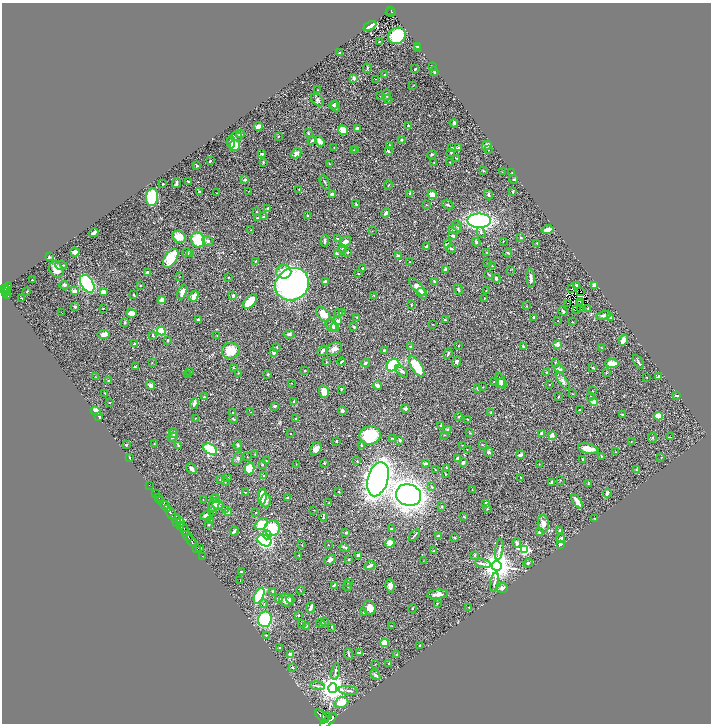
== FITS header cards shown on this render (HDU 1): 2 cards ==
NAXIS1  =                 1418
NAXIS2  =                 1443

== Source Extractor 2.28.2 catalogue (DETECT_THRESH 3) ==
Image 1418 x 1443 px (HDU 1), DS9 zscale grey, zoomed out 1/2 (1 PNG px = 2 x 2 image px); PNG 713 x 726 px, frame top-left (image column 2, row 1442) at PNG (2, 3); each listed source drawn as its Kron ellipse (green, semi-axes under 4 px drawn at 4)
Background 0.676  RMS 0.025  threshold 0.0763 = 3 sigma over >= 5 px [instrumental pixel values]
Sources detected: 519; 45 cannot appear on this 1/2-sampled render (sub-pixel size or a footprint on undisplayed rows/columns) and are neither listed nor drawn; the other 474 listed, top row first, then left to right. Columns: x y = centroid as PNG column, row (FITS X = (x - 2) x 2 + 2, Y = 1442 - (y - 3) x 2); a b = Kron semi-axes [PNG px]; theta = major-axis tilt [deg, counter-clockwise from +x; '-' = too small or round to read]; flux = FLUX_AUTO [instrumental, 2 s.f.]
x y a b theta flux
391 11 4 2 - 49
391 12 5 1 - 12
370 26 7 3 26 35
397 36 9 8 - 230
379 42 2 2 - 2.8
417 46 3 2 - 8.2
418 49 2 1 - 1.1
340 53 2 2 - 6.5
432 66 2 2 - 2.7
367 68 5 3 - 5.2
415 69 2 2 - 6.9
434 72 4 2 - 7.6
385 75 3 2 - 5.6
354 78 3 2 - 16
376 79 2 1 - 1.7
413 86 2 2 - 1.6
318 90 2 1 - 1.5
387 95 6 3 89 7.4
380 96 2 2 - 1.8
388 99 4 2 - 2.8
317 100 7 5 -42 13
334 105 5 3 - 7.1
336 107 6 3 -68 12
454 123 4 2 - 8.2
408 126 2 2 - 6.1
258 127 4 3 - 60
357 128 3 3 - 15
343 130 5 3 - 71
308 133 4 2 - 4.6
240 134 4 3 - 9.7
236 136 6 3 -8 5.6
278 136 2 2 - 3.7
401 139 3 2 - 5.1
312 140 5 2 - 6.5
320 141 6 4 -55 23
231 142 6 3 87 29
389 145 3 2 - 6.1
487 145 5 3 - 21
235 146 5 5 - 59
334 147 3 2 - 1.6
452 148 4 2 - 4.7
459 148 2 2 - 29
353 150 3 3 - 4.7
356 150 3 2 - 6.9
489 150 3 2 - 5
388 151 4 3 - 4.1
451 152 3 2 - 8.8
296 153 5 3 - 19
262 154 3 2 - 7.5
432 154 5 3 - 5.2
456 158 3 2 - 3.7
210 161 3 2 - 6.6
263 162 2 2 - 5.7
434 162 2 1 - 1.6
450 162 4 2 - 3.2
330 164 2 2 - 2.7
197 165 3 2 - 4.3
483 171 3 2 - 4.2
502 172 2 1 - 1.2
512 173 2 2 - 2.2
513 179 4 3 - 4.4
245 180 4 3 - 9.7
188 181 3 2 - 3.9
177 183 5 2 - 12
325 183 8 2 -62 6.2
163 184 2 2 - 3.5
388 185 5 2 - 4
299 189 2 2 - 2.7
199 191 3 2 - 2.8
249 191 2 2 - 1.6
513 192 3 2 - 4.2
217 193 2 1 - 1.6
410 193 4 3 - 8.1
333 194 3 3 - 17
488 194 5 3 - 6.6
432 195 4 3 - 69
152 197 9 6 84 330
356 204 3 3 - 4.8
448 204 6 3 -30 8
427 205 3 3 - 2.9
268 209 3 3 - 13
257 211 3 2 - 2.4
386 213 5 4 - 13
308 216 3 3 - 3
263 217 3 2 - 13
257 218 3 2 - 4.6
479 221 12 7 0 1300
457 226 6 3 -59 10
454 229 6 3 1 8.2
251 230 3 2 - 2.2
547 230 6 3 12 25
372 231 2 2 - 1.5
481 232 5 3 - 7.4
94 233 5 2 - 25
453 236 4 3 - 15
179 237 7 6 - 46
520 237 3 3 - 4.1
338 239 2 2 - 12
198 240 8 6 -75 140
208 241 5 4 - 10
325 241 6 2 86 11
503 241 3 2 - 1.4
345 242 7 5 47 19
476 242 4 3 - 5.2
447 243 2 2 - 2.2
537 243 2 2 - 4.1
426 247 3 2 - 8.9
451 248 4 2 - 7.7
343 249 4 3 - 5.1
75 252 4 4 - 19
348 252 2 2 - 4.1
487 252 3 2 - 2.4
187 253 4 3 - 8.6
190 253 3 3 - 4.2
508 253 4 2 - 5.3
337 254 4 2 - 11
399 256 4 2 - 26
49 257 3 3 - 4.9
171 258 11 6 57 120
255 261 3 2 - 3.6
409 262 2 2 - 2.3
488 263 2 2 - 2
61 266 6 3 -7 8.4
492 266 4 3 - 3.9
363 268 3 2 - 6.1
56 269 8 6 -58 43
445 269 3 3 - 12
510 270 2 1 - 1.5
147 272 3 3 - 14
284 272 8 7 - 61
358 273 2 2 - 2.2
488 274 3 2 - 2.4
180 276 2 1 - 1.8
228 278 2 2 - 3.2
496 278 4 3 - 8.8
531 278 9 4 -86 17
32 280 2 1 - 2.4
325 282 4 3 - 14
435 282 3 3 - 14
87 284 10 6 -58 1200
292 284 17 15 36 1400
64 285 4 3 - 9
140 285 2 2 - 4.2
576 285 3 2 - 16
594 285 3 2 - 21
8 287 5 3 - 260
417 287 11 4 -47 43
3 289 3 2 - 310
6 289 3 2 - 220
458 289 5 3 - 5.8
572 289 3 1 - 2.9
486 290 2 2 - 1.6
7 291 3 1 - 59
75 291 4 3 - 28
27 292 2 1 - 3.2
103 292 3 3 - 51
182 292 7 4 66 31
581 292 2 1 - 1.8
6 293 2 2 - 150
422 293 6 3 -52 34
134 294 3 3 - 3.4
7 295 3 2 - 89
233 295 4 3 - 9.2
373 295 3 2 - 1.9
194 296 5 3 - 67
22 298 2 1 - 100
484 298 3 2 - 2.2
162 300 4 3 - 25
250 301 8 5 48 130
580 302 2 1 - 2
567 303 2 1 - 0.98
580 304 3 1 - 1.2
411 305 2 2 - 3.2
527 306 2 2 - 2.3
75 307 2 2 - 9.2
103 308 2 1 - 2.3
588 308 3 2 - 2.8
577 309 2 1 - 1.4
580 309 2 1 - 2.8
563 311 5 3 - 7.6
62 313 2 1 - 1.3
132 313 5 4 - 36
339 313 3 3 - 8.5
342 313 4 1 - 1.9
323 314 9 5 -46 55
604 315 7 3 10 16
357 317 2 2 - 3.4
534 318 3 2 - 11
610 318 2 2 - 12
198 319 3 2 - 4.8
445 320 4 3 - 5.1
338 321 4 3 - 14
558 321 2 2 - 1.8
573 322 2 2 - 1.8
125 323 3 2 - 5
432 324 2 2 - 2.1
331 325 7 5 -62 14
354 327 3 2 - 7.9
335 328 4 4 - 33
161 331 4 4 - 120
289 334 5 3 - 8.3
104 335 6 4 8 36
153 335 4 2 - 3.6
217 335 2 2 - 2.7
167 340 4 3 - 4.9
623 340 5 3 - 25
135 344 3 3 - 11
557 345 2 2 - 65
410 346 2 2 - 8.8
459 346 2 2 - 1.6
277 347 3 2 - 2.8
523 347 3 2 - 6.5
602 347 2 2 - 1.4
334 349 8 6 25 20
384 350 3 3 - 5
231 351 9 8 - 95
322 351 6 3 54 15
274 353 2 2 - 18
448 354 5 2 - 7.1
326 362 2 2 - 3.1
341 362 4 2 - 4.6
456 362 5 3 - 9.7
555 362 3 3 - 3.5
638 362 8 2 -61 10
152 363 2 2 - 1.8
365 363 4 3 - 10
612 363 7 3 -3 67
393 365 7 5 41 260
417 366 12 5 -57 170
135 367 3 3 - 5.1
233 368 3 2 - 3.6
593 368 3 2 - 6.1
559 369 5 3 - 11
189 371 2 1 - 1.6
305 371 3 2 - 2.8
402 371 8 4 -45 14
547 372 3 3 - 8.3
238 373 4 2 - 3.2
606 373 3 3 - 3.3
268 374 2 2 - 6.4
188 375 2 1 - 2
659 376 4 2 - 10
95 377 3 2 - 2.1
646 377 2 2 - 1.7
109 381 3 3 - 6.6
494 381 3 2 - 3.4
501 381 8 4 -64 25
563 381 10 4 -56 15
292 383 2 1 - 1.3
500 383 5 3 - 11
150 385 4 3 - 15
377 385 5 3 - 14
549 385 2 2 - 2.4
483 387 3 2 - 2.4
341 389 2 2 - 4.7
478 389 3 3 - 13
593 391 2 2 - 2
324 392 6 4 -71 48
105 393 2 1 - 2.5
573 394 3 2 - 2.1
591 396 3 3 - 3.4
676 396 3 2 - 7.6
204 397 2 2 - 9.8
558 397 2 2 - 3.5
109 402 3 2 - 3.1
294 402 4 2 - 7.3
593 402 4 3 - 35
194 403 5 3 - 17
275 406 3 2 - 9.5
405 409 4 3 - 12
579 410 2 2 - 4.2
96 411 5 4 - 29
342 411 4 3 - 10
251 412 2 2 - 1.3
233 413 3 2 - 4
491 413 4 3 - 5.1
622 414 3 2 - 3.3
99 416 4 2 - 6.6
658 416 4 4 - 69
458 417 4 3 - 4
195 418 3 2 - 1.8
233 419 4 2 - 4.2
296 419 2 2 - 6
468 419 3 2 - 2.4
440 426 3 2 - 6.1
447 429 3 3 - 4.2
174 433 5 3 - 7.3
290 433 2 1 - 2
470 433 3 2 - 3.1
542 433 4 3 - 20
370 435 10 9 - 240
445 435 3 2 - 2.6
552 435 4 4 - 17
173 437 5 3 - 13
670 437 2 1 - 6.1
392 438 3 2 - 3.1
652 438 5 3 - 4.3
400 440 3 2 - 6.2
336 441 3 2 - 6.5
631 442 2 1 - 1.8
154 444 2 2 - 1.4
482 444 3 2 - 2.5
126 445 3 2 - 6.2
178 445 3 2 - 4.6
238 445 4 3 - 7.3
362 445 4 3 - 4.6
462 445 2 2 - 2.3
210 449 7 5 -29 250
316 449 7 5 56 32
467 449 2 1 - 1.3
588 449 10 5 -14 53
488 452 5 4 - 8.6
615 452 3 2 - 2.3
255 454 3 3 - 2.9
521 455 4 2 - 18
601 456 2 2 - 5.1
247 457 2 2 - 2.5
129 458 2 2 - 4.3
661 458 2 1 - 1.1
238 459 7 4 69 9.1
457 459 3 3 - 11
583 460 3 2 - 5.7
266 461 2 1 - 1.9
357 461 3 2 - 2.7
324 463 3 3 - 3.2
426 463 4 2 - 6.6
463 463 3 3 - 14
296 464 2 1 - 1.4
539 464 3 2 - 1.8
262 465 3 3 - 4.6
447 468 4 3 - 5.6
192 469 6 3 -46 16
249 469 6 5 - 110
637 469 3 2 - 2.6
435 470 3 2 - 3.5
445 474 2 1 - 2.5
263 476 3 2 - 2.6
521 477 3 2 - 2.1
228 478 2 2 - 2.9
220 479 3 2 - 2.9
378 479 18 10 73 3700
560 480 2 2 - 1.9
225 482 3 2 - 2.3
551 483 3 2 - 11
588 483 3 2 - 2.4
149 485 3 1 - 7.2
432 487 4 2 - 5.2
472 489 2 1 - 1.6
246 492 4 2 - 2.2
339 492 2 2 - 3.8
156 493 2 1 - 21
607 493 4 3 - 15
409 495 12 10 -19 3600
262 496 8 3 87 93
158 497 2 1 - 170
215 498 4 3 - 5.7
288 498 3 3 - 9.7
203 499 2 1 - 1.2
161 501 3 2 - 170
266 501 6 5 - 16
577 501 8 3 -56 44
329 502 2 2 - 3.1
486 503 3 3 - 9.8
164 505 5 2 - 1200
214 505 7 5 66 23
218 505 5 4 - 13
442 507 2 2 - 11
167 509 2 2 - 420
226 509 4 3 - 9.2
487 509 3 2 - 3.6
314 510 2 1 - 1.8
213 512 3 2 - 2.8
171 513 6 3 -57 2200
228 513 4 3 - 28
256 513 2 2 - 1.9
207 516 7 4 13 23
323 517 4 3 - 4.8
464 517 3 3 - 4.9
175 518 5 3 - 750
595 519 2 2 - 2.8
211 520 4 3 - 10
177 522 4 1 - 330
180 523 4 2 - 110
208 524 4 2 - 5
262 524 7 5 36 98
543 524 9 5 -84 29
180 526 3 2 - 640
272 528 8 7 - 140
184 529 7 4 -63 660
392 529 4 2 - 2.8
560 530 3 2 - 5.5
234 531 4 2 - 12
346 532 3 3 - 5
539 532 4 3 - 11
267 535 5 4 - 25
414 535 7 2 48 5.3
438 535 2 2 - 5.6
188 536 6 2 -48 1200
455 538 4 3 - 5.4
561 539 4 3 - 15
265 540 7 5 -29 640
192 541 6 3 -54 1100
390 543 5 4 - 47
517 543 4 4 - 9.8
560 544 4 3 - 13
302 545 2 1 - 1.3
328 545 2 1 - 2
344 547 5 3 - 7.1
200 548 3 2 - 4.5
197 549 2 1 - 23
525 549 4 3 - 500
433 550 2 1 - 1.5
499 550 10 3 80 13
299 555 2 2 - 4
358 555 3 3 - 11
474 555 3 3 - 5.9
202 556 2 1 - 14
349 559 2 2 - 3.6
330 560 6 3 27 19
424 561 2 1 - 1.2
528 563 5 3 - 5.8
483 564 8 4 -10 16
370 566 5 3 - 21
497 566 5 5 - 8300
242 572 2 2 - 6.1
240 580 2 2 - 2.2
494 582 10 3 78 10
348 583 3 2 - 3.1
334 585 4 3 - 6.5
347 586 4 2 - 3.5
390 586 7 4 -85 23
502 588 5 5 - 12
300 590 4 1 - 2.6
273 591 3 3 - 8.2
437 594 10 4 6 31
259 595 8 4 65 280
279 598 3 3 - 7.3
290 599 4 3 - 4.6
286 600 7 6 - 33
437 603 3 2 - 2.3
264 604 3 2 - 2.9
311 607 5 2 - 22
469 607 2 1 - 2.4
370 608 7 6 - 51
412 608 4 2 - 2.4
364 613 3 2 - 3.3
299 615 2 2 - 5.4
265 619 8 6 77 340
325 622 3 2 - 2.4
301 623 3 2 - 1.8
321 623 4 2 - 3.6
392 626 2 2 - 1.5
306 627 3 2 - 2.3
332 627 3 2 - 2.5
266 635 4 2 - 3.1
384 643 4 4 - 77
420 645 2 2 - 2.7
279 648 3 3 - 4.6
359 653 4 3 - 11
348 654 6 2 -80 5.4
290 655 3 3 - 27
397 655 3 3 - 7.2
389 663 3 2 - 2.3
375 664 3 1 - 1.3
292 667 4 3 - 5.6
335 671 8 3 79 8.4
375 675 6 2 -47 11
317 686 7 3 -6 9.7
333 688 4 4 - 6000
348 691 10 3 -6 9.5
341 703 7 5 19 78
322 716 8 4 -45 3500
327 716 4 2 - 900
328 720 10 4 41 3600
At the frame edge (FLAGS 8, measured only in part): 1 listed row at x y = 328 720
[45 sub-pixel or undisplayed-footprint detections neither listed nor drawn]